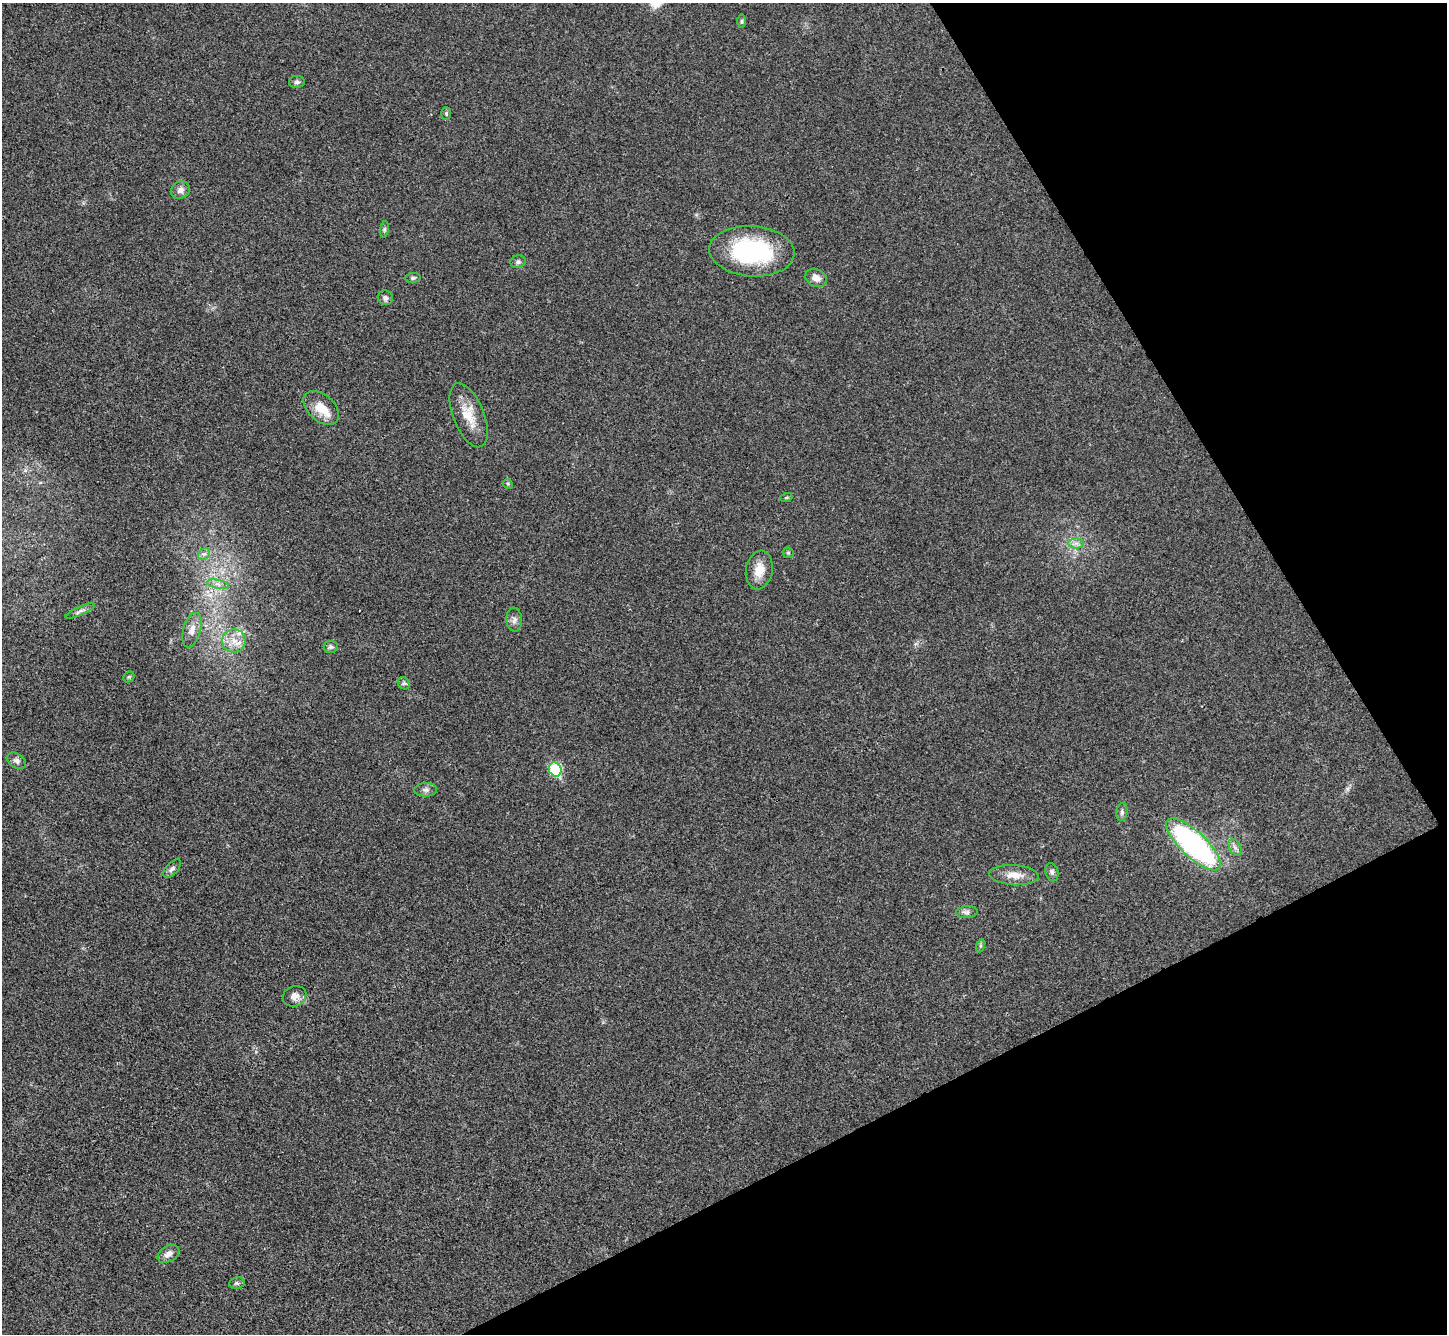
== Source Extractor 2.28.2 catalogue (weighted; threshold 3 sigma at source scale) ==
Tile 12 of 4 x 4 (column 4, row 3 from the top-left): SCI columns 4341-5785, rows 1626-2957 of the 5788 x 5779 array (HDU 1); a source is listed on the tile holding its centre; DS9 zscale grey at full resolution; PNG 1449 x 1336 px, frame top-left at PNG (2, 3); each listed source drawn as its Kron ellipse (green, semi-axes under 4 px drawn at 4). Shown black and unused: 24% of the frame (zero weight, under 3 of 4 exposures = <1% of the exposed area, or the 3 px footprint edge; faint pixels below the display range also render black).
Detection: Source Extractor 2.28.2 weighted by HDU 2 'WHT'; one run over the whole footprint, this tile lists its part. Background 0.0209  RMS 0.0039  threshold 0.0177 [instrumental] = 3 sigma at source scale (4.5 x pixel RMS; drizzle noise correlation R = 1.50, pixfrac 1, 0.05/0.05 arcsec/px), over >= 5 px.
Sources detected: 41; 1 inside a brighter listed object's ellipse — not listed separately; the other 40 listed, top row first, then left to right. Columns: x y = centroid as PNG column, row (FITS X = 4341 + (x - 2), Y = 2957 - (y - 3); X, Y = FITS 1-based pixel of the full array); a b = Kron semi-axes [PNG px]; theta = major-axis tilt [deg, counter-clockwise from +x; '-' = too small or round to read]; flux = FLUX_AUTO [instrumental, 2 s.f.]
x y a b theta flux
742 21 6 4 89 0.59
297 82 8 6 3 1
446 114 6 5 - 0.56
180 190 9 8 - 2
384 229 8 4 82 0.75
752 251 43 25 -4 45
518 262 7 6 - 1
413 278 7 5 7 0.84
816 278 11 8 -26 3
385 298 7 7 - 1.4
321 408 20 13 -42 7.2
469 415 34 15 -68 8.7
508 484 5 4 - 0.46
786 498 6 4 19 0.49
1076 543 8 5 0 1.4
788 553 6 5 - 0.55
204 554 6 5 - 0.97
759 570 19 13 81 5.9
218 584 11 3 -11 1.2
80 611 16 4 24 1.2
514 620 12 7 -88 1.8
192 630 18 8 74 3.2
234 641 12 11 - 4.7
331 647 7 6 - 1.1
129 677 6 5 - 0.53
404 683 7 5 -44 0.77
16 761 11 7 -33 1.4
555 769 7 6 - 26
426 790 11 6 2 1.6
1122 812 9 5 82 1
1193 844 35 12 -43 93
1235 847 9 5 -64 1.4
172 869 11 6 46 1.3
1052 872 9 6 -72 1.1
1014 875 24 10 -3 5.3
967 912 11 6 5 1.4
980 946 7 4 72 0.62
295 996 12 10 25 2.7
168 1254 12 7 30 2.2
237 1283 8 6 10 0.81